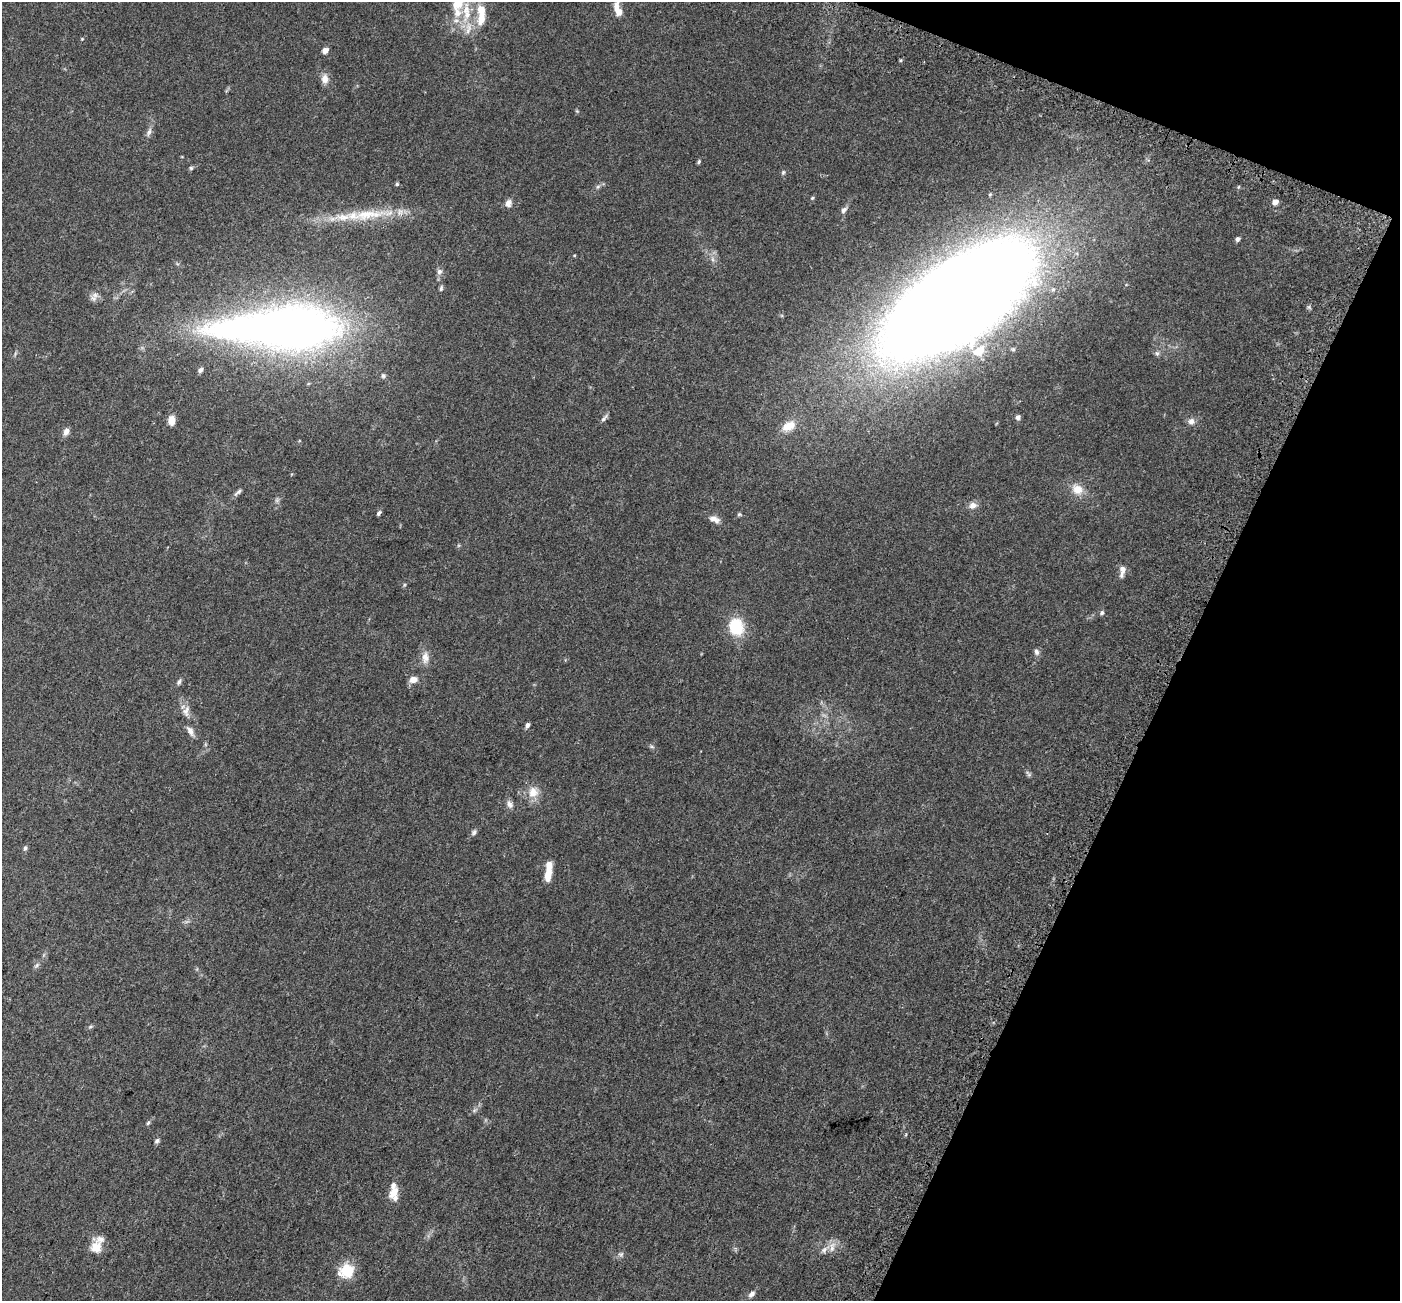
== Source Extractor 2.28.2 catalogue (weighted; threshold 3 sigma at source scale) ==
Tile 8 of 4 x 4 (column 4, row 2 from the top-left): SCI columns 4295-5692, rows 2987-4285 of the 5784 x 5909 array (HDU 1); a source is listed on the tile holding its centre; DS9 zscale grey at full resolution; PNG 1402 x 1303 px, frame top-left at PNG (2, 2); no overlay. Shown black and unused: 19% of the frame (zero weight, under 3 of 5 exposures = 6% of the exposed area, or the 3 px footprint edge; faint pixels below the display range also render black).
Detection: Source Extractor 2.28.2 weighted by HDU 2 'WHT'; one run over the whole footprint, this tile lists its part. Background 0.0306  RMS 0.0029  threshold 0.0129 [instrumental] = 3 sigma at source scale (4.5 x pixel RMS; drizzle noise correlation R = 1.50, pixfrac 1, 0.0396/0.0396 arcsec/px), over >= 5 px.
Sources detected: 80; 8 inside a brighter listed object's ellipse — not listed separately; the other 72 listed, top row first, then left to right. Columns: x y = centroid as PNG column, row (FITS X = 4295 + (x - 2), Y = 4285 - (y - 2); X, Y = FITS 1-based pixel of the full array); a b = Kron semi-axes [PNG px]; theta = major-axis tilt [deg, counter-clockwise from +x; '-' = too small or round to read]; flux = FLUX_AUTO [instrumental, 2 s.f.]
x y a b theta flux
459 2 40 19 40 9.7
617 9 19 8 -75 2.9
481 11 21 11 -83 4.7
468 28 21 8 83 3
82 39 4 4 - 0.22
325 50 6 5 - 1.4
325 79 12 8 87 2
149 132 14 6 67 1.2
699 162 6 4 85 0.42
191 168 5 5 - 0.42
783 172 6 5 - 0.43
397 184 4 4 - 0.41
598 187 7 4 45 0.56
1238 187 5 3 - 0.3
812 198 5 4 - 0.33
1275 202 5 4 - 2.4
508 203 10 8 82 1.3
844 210 9 6 47 1
368 214 79 12 5 14
1237 239 5 4 - 0.81
439 272 8 7 - 0.97
441 288 8 4 75 0.54
95 295 11 9 16 1.5
960 298 134 58 35 840
281 328 139 41 1 210
1157 353 7 6 - 0.66
200 370 7 5 49 0.74
383 376 7 5 -89 0.57
1018 417 6 6 - 0.9
604 418 12 5 51 0.75
172 420 10 7 85 2.6
1191 421 9 8 - 1.3
789 426 19 12 30 4.1
66 431 10 7 62 1.3
1077 489 16 12 -34 3.8
238 492 13 5 42 0.8
277 500 6 6 - 0.57
973 505 11 9 11 1.6
379 513 7 4 58 0.53
739 514 6 5 - 0.42
714 519 14 7 -25 1.8
1122 571 16 7 84 1.6
404 585 5 4 - 0.33
1102 613 6 5 - 0.61
736 627 18 15 -75 11
1036 652 9 6 -74 0.89
425 658 17 10 -88 2.4
413 679 11 8 12 1.9
179 682 8 5 59 0.62
186 711 16 9 80 2
527 725 6 5 - 0.81
190 731 14 7 -62 1.4
652 746 7 4 -20 0.47
1028 774 10 4 -62 0.59
533 792 17 14 68 3.6
510 804 11 8 -60 1.3
474 832 9 6 59 0.72
25 848 7 5 80 0.55
548 874 18 8 82 3.4
37 965 8 5 45 0.61
90 1027 8 3 19 0.43
474 1110 8 5 37 0.72
148 1123 6 4 46 0.43
157 1141 6 5 - 0.65
393 1192 15 9 61 3
100 1239 17 8 -6 1.7
96 1247 8 7 - 5.6
832 1249 8 6 70 1.2
824 1250 9 6 74 0.99
621 1254 7 7 - 0.72
346 1271 19 17 28 6.5
752 1294 10 6 41 1
Isophote crosses this tile's border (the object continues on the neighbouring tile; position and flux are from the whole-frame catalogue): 2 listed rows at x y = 459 2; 617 9